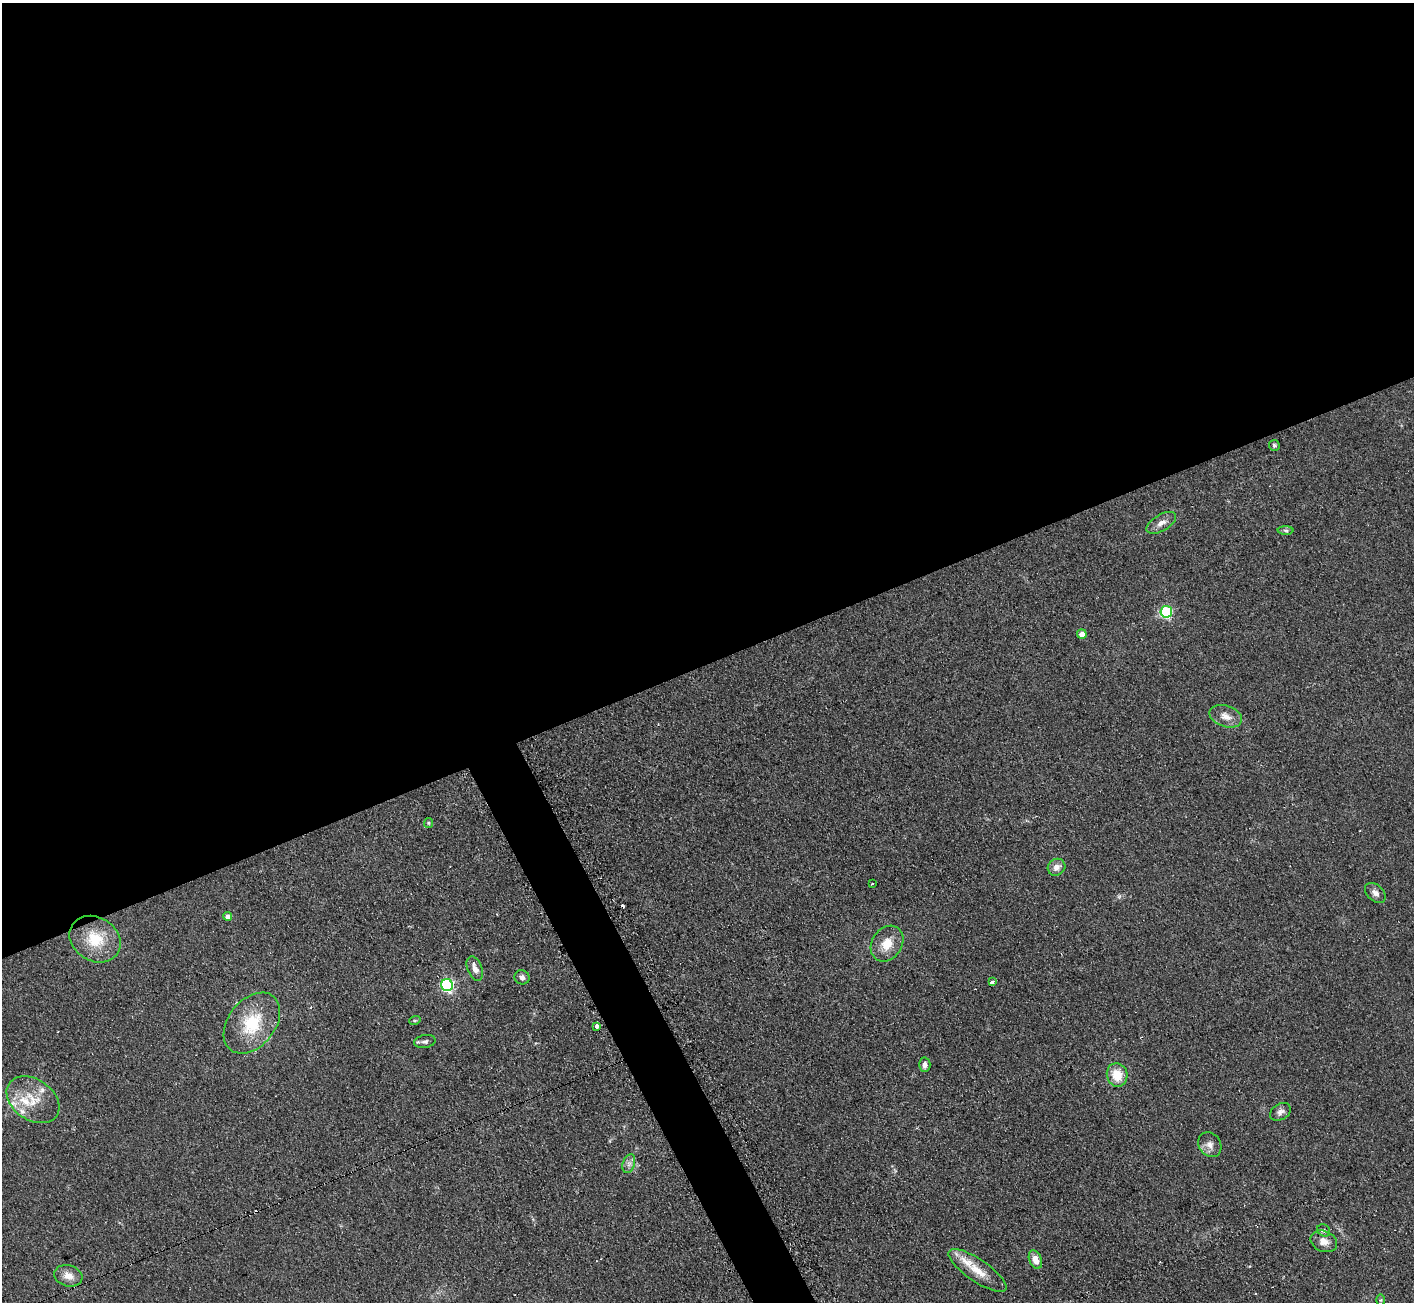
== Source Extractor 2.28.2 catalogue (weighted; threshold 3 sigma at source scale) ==
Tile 2 of 4 x 4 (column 2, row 1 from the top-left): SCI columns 1420-2831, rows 4055-5354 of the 5674 x 5646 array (HDU 1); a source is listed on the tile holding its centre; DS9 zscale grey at full resolution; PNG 1416 x 1304 px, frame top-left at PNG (2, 3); each listed source drawn as its Kron ellipse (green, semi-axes under 4 px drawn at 4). Shown black and unused: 53% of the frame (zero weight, under 2 of 3 exposures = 2% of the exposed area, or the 3 px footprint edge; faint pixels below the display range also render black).
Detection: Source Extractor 2.28.2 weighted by HDU 2 'WHT'; one run over the whole footprint, this tile lists its part. Background 0.123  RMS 0.012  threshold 0.0526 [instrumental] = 3 sigma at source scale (4.5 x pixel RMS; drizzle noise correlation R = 1.50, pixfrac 1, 0.05/0.05 arcsec/px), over >= 5 px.
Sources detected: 42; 1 too faint to see at this stretch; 3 cosmic-ray / hot-pixel residue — neither listed nor drawn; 5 inside a brighter listed object's ellipse — not listed separately; the other 33 listed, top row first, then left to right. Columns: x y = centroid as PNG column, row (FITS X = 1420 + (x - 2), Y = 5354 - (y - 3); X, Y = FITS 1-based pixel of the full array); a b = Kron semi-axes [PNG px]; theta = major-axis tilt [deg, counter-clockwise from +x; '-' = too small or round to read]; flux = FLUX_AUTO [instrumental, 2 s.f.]
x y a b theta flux
1274 445 5 5 - 2.3
1161 523 16 8 31 8.1
1286 530 8 4 -1 2.1
1166 612 6 6 - 120
1082 634 5 4 - 12
1226 716 17 10 -18 11
428 823 5 4 - 1.4
1056 867 9 8 - 8
872 884 3 2 - 1.3
1375 893 12 8 -42 7.1
227 916 4 4 - 7.2
95 939 27 22 -32 40
887 944 19 15 56 21
475 968 13 7 -68 8
522 977 7 7 - 4.2
992 982 4 3 - 6.8
447 985 6 6 - 180
415 1020 6 3 19 1.4
252 1023 34 23 51 54
596 1026 4 3 - 9.7
425 1042 11 6 12 3.8
925 1065 7 5 87 5.3
1117 1075 12 10 -75 23
33 1100 29 20 -35 34
1280 1112 11 8 30 5
1210 1145 13 11 -55 8.1
629 1164 10 6 71 4.4
1324 1230 7 5 -38 3
1324 1241 14 10 -24 11
1035 1260 10 6 -67 13
977 1270 34 11 -34 24
68 1276 14 10 -16 12
1381 1300 6 4 89 1.2